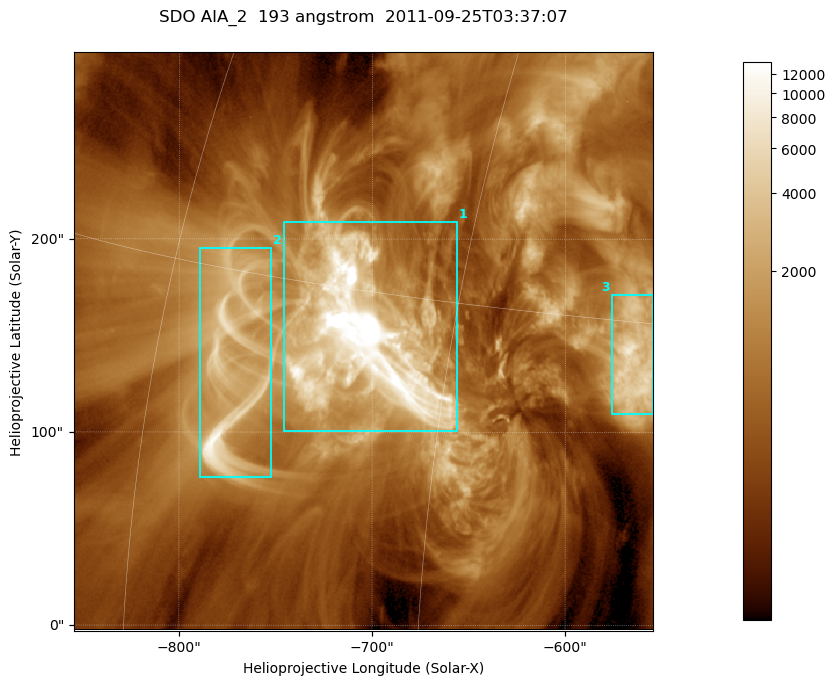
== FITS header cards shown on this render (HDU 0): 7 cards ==
TELESCOP= 'SDO     '           /
INSTRUME= 'AIA_2   '           /
WAVELNTH=                  193 /
WAVEUNIT= 'angstrom'           /
DATE-OBS= '2011-09-25T03:37:07.84' /
CTYPE1  = 'HPLN-TAN'           /
CTYPE2  = 'HPLT-TAN'           /

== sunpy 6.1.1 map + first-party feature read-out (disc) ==
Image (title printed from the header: SDO AIA_2  193 angstrom  2011-09-25T03:37:07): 499 x 499 px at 0.601 arcsec/px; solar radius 957 arcsec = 1592 px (partial field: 3.1% of the solar disc is inside the frame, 100% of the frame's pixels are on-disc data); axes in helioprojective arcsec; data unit not stated in the header (colour bar unlabelled)
Orientation: roll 0.0578 deg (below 1 deg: not rotated)
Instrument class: DISC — disc imager (sunpy class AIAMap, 193 A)
Bright regions (active regions / flare kernels): reference = the on-disc median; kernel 5 px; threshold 5 sigma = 2257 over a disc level ~670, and >= 1.15x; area >= 249 px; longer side >= 6 px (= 3.6 arcsec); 3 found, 3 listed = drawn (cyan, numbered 1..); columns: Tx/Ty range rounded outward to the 2 arcsec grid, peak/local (2 s.f.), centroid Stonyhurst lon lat
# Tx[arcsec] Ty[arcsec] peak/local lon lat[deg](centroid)
1 -746..-656 100..210 103 -49 +13
2 -790..-752 76..196 17 -56 +12
3 -576..-554 110..172 12 -37 +14